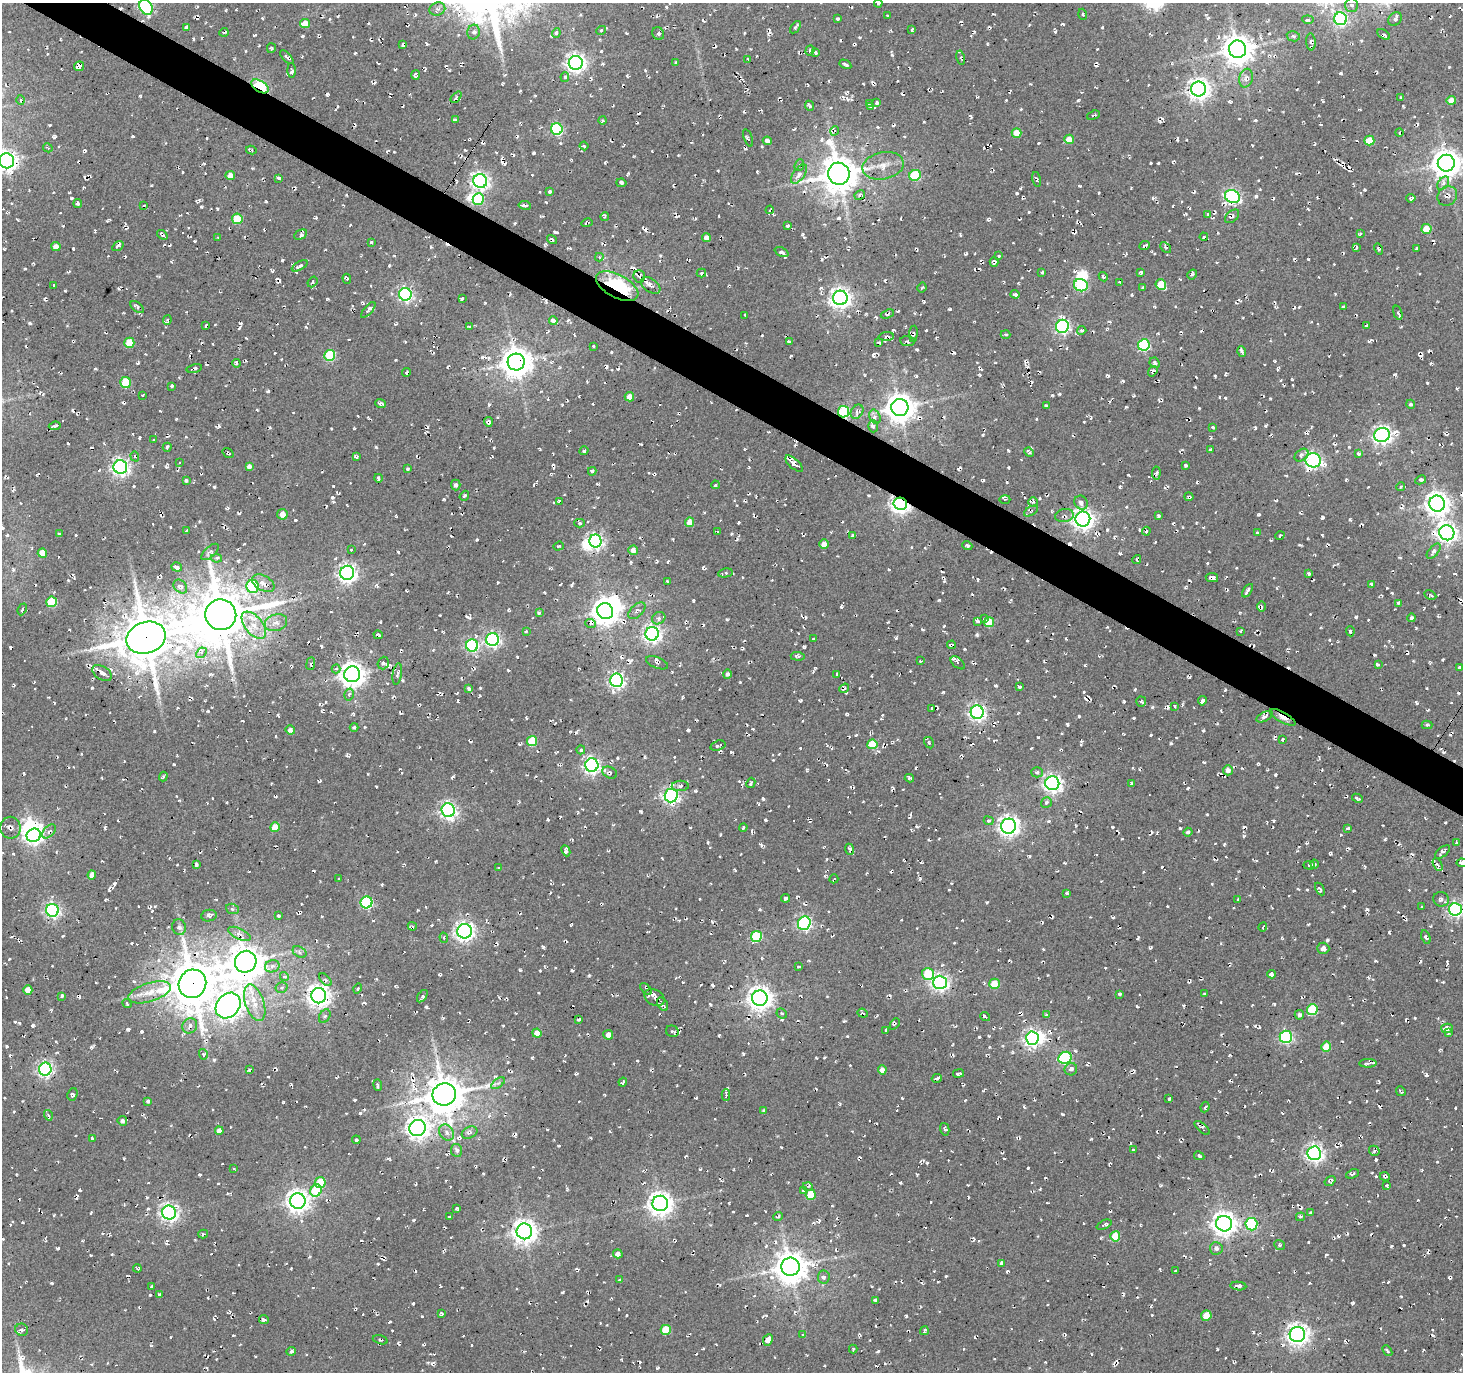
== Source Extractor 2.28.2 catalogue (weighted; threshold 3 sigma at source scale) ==
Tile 11 of 4 x 4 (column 3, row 3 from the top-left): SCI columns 2925-4385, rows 1561-2930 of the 5853 x 5930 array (HDU 1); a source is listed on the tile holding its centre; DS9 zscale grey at full resolution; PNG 1465 x 1374 px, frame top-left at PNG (2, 3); each listed source drawn as its Kron ellipse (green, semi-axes under 4 px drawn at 4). Shown black and unused: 3% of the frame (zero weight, under 2 of 3 exposures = <1% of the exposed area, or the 3 px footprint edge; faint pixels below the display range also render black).
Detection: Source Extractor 2.28.2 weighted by HDU 2 'WHT'; one run over the whole footprint, this tile lists its part. Background 0.0081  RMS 0.0091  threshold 0.0408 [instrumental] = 3 sigma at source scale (4.5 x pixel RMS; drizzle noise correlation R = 1.50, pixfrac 1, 0.0396/0.0396 arcsec/px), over >= 5 px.
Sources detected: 1402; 7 inside a brighter object's white glare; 62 cosmic-ray / hot-pixel residue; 2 long thin detections or spike segments (spike, bleed or trail) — neither listed nor drawn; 13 inside a brighter listed object's ellipse — not listed separately; of the other 1318, all 500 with FLUX_AUTO >= 1.53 (the completeness limit of this list) listed and drawn (818 fainter detections not listed), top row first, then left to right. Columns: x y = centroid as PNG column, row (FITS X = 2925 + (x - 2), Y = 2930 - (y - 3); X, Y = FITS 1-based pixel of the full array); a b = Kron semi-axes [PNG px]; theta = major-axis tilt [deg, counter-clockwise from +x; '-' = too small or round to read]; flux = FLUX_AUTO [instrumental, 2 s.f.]
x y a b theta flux
878 3 4 3 - 3.5
1351 5 7 6 - 3
146 7 8 6 -62 160
437 9 8 6 18 3.8
1083 14 6 3 -71 1.5
887 15 3 3 - 1.6
838 19 3 3 - 2.2
1340 19 6 6 - 160
1395 19 7 6 - 3.5
1308 20 5 3 - 1.9
305 23 5 4 - 13
187 27 4 4 - 3
795 27 7 3 54 1.9
912 29 4 3 - 1.9
601 30 5 4 - 1.7
224 32 4 2 - 2.3
474 32 7 6 - 3.2
556 33 5 4 - 2
658 33 6 5 - 2.5
1384 34 7 3 -31 1.9
1293 36 6 5 - 2.3
1311 42 8 4 -84 2.6
402 45 4 2 - 1.6
271 48 5 3 - 1.7
1237 49 8 8 - 1400
810 50 5 3 - 1.7
815 52 4 3 - 1.7
287 57 8 3 -44 3.1
961 58 7 4 -78 1.6
748 59 4 2 - 1.6
676 62 3 3 - 1.6
576 63 7 7 - 490
845 64 6 3 -29 2.9
79 66 5 4 - 3.5
291 71 7 4 -89 3.3
415 75 5 4 - 3.3
565 77 5 4 - 2.3
1246 78 9 6 76 4.9
260 86 10 5 -33 91
1199 89 7 7 - 600
456 97 6 4 48 1.9
1401 97 3 3 - 1.8
20 100 5 3 - 1.6
1451 100 4 4 - 9.1
877 102 4 3 - 1.9
869 103 4 3 - 2
809 106 5 3 - 2.8
870 107 3 3 - 1.8
1094 115 6 2 22 1.7
456 119 4 3 - 1.8
603 120 4 4 - 1.6
557 129 6 5 - 98
834 131 5 3 - 1.6
1017 133 5 4 - 13
1399 133 4 3 - 1.7
748 138 9 3 -69 1.6
1069 139 5 4 - 11
767 141 4 4 - 5.2
1369 141 5 5 - 21
584 146 4 3 - 1.6
48 148 5 3 - 1.6
251 150 5 3 - 1.9
7 161 7 7 - 530
1446 163 8 8 - 1200
799 165 6 4 69 2.1
883 166 21 13 12 13
799 174 11 5 54 6.4
839 174 11 10 - 2500
230 175 5 4 - 6.8
915 175 6 5 - 56
279 178 3 3 - 2
1036 179 7 3 -77 1.6
480 181 7 7 - 360
621 183 5 3 - 1.7
1443 183 7 5 54 3.3
550 191 4 3 - 2.4
860 195 5 4 - 2.3
1232 196 8 6 -24 200
1447 196 10 9 - 5.6
1411 198 4 4 - 2.7
478 199 6 5 - 50
78 204 4 4 - 1.9
144 205 4 2 - 1.7
525 205 6 4 -9 3.4
770 210 4 2 - 1.7
1208 214 4 4 - 1.5
1232 216 8 5 42 3.1
605 217 4 3 - 1.6
237 219 5 5 - 28
587 223 6 2 15 1.7
788 226 3 3 - 2.7
1426 229 5 5 - 17
1360 233 3 3 - 1.6
162 235 6 4 -39 3.7
301 235 7 4 28 2
218 237 3 2 - 1.5
706 237 4 4 - 5.1
1204 237 4 3 - 2
552 240 5 3 - 1.7
371 242 4 3 - 1.6
1145 245 5 3 - 2.3
118 246 6 3 35 3.1
56 247 4 4 - 7.5
1166 247 6 3 -43 2
1356 247 4 3 - 2
1378 249 6 4 -60 2
1416 249 4 3 - 1.6
782 252 7 4 -24 3.3
999 256 3 3 - 1.6
599 257 4 4 - 1.6
994 262 5 4 - 2.8
300 266 9 4 29 2.9
1042 272 3 3 - 2.2
1141 272 4 3 - 1.9
701 273 5 3 - 1.8
1192 274 5 3 - 1.9
639 276 6 5 - 2.9
1103 277 5 3 - 1.8
347 279 5 3 - 1.9
312 282 6 4 51 1.6
1119 282 3 2 - 1.7
1161 284 5 5 - 24
54 285 3 3 - 1.8
651 285 11 7 -36 3.9
1081 285 7 6 - 69
617 286 23 11 -28 85
922 288 5 3 - 1.8
1143 288 3 3 - 2.2
405 294 6 6 - 200
1015 294 4 4 - 3.8
840 298 7 7 - 540
462 299 3 3 - 2.1
137 307 8 4 -38 3.3
1343 307 4 3 - 2.6
368 310 10 4 49 3.2
1398 313 7 4 -72 2.1
887 314 7 4 21 2.3
745 315 3 3 - 1.7
167 320 5 3 - 1.6
553 321 4 3 - 5.6
1367 325 4 3 - 1.6
206 326 4 3 - 2.7
1062 326 6 6 - 190
469 327 4 3 - 1.8
1082 330 4 3 - 2.6
913 334 8 3 84 1.6
1006 334 5 4 - 1.6
886 336 8 4 4 2.4
907 341 7 5 -6 3.2
789 342 4 3 - 2.2
129 343 5 5 - 24
879 343 4 3 - 1.9
1144 345 6 6 - 94
593 346 3 3 - 1.7
1242 351 5 4 - 2.1
330 355 5 5 - 59
516 362 8 8 - 1600
236 363 4 3 - 1.8
1155 363 5 5 - 3.4
194 369 8 4 12 2.5
1153 371 6 4 54 2.4
407 372 4 3 - 3.2
126 383 5 5 - 35
172 386 4 3 - 1.7
142 395 3 2 - 1.6
629 397 5 4 - 5.7
380 404 5 3 - 3.9
1411 404 4 4 - 1.9
1046 406 4 3 - 1.7
900 407 8 8 - 1300
843 412 5 5 - 89
857 412 8 5 56 3.5
875 417 7 5 -64 3.3
488 422 5 4 - 3.8
55 426 6 3 6 2.5
873 426 6 4 -73 2.4
1213 427 4 3 - 1.7
1382 435 8 7 - 380
153 440 3 2 - 1.5
167 447 4 3 - 1.7
1211 449 4 3 - 1.7
584 451 4 3 - 2
1029 452 5 3 - 2.6
228 453 6 4 -36 1.7
1359 454 3 3 - 3.4
1302 455 8 5 39 2.6
135 456 5 4 - 2
357 457 4 3 - 2
1313 460 8 7 - 250
179 462 3 3 - 1.6
794 464 11 5 -42 4.4
1185 465 3 3 - 1.9
249 466 4 4 - 3.3
120 467 7 7 - 350
407 469 4 3 - 1.6
592 471 4 3 - 2.2
1156 473 6 4 84 2.5
378 478 4 3 - 3.2
186 480 3 3 - 1.6
1421 480 5 4 - 2.1
456 485 5 4 - 2.7
715 485 4 3 - 1.7
1401 486 4 3 - 1.6
464 496 5 4 - 2.4
1189 497 4 4 - 2.4
1005 499 5 3 - 1.6
559 501 4 3 - 2.4
1033 502 5 4 - 2
1081 503 7 6 - 3.4
900 504 7 6 - 450
1437 504 8 8 - 760
1031 511 8 3 32 1.7
282 514 5 5 - 6.7
1064 515 9 6 9 3.2
1159 516 3 3 - 1.6
1083 519 7 7 - 580
689 522 4 4 - 8.8
580 523 5 4 - 1.8
186 530 4 2 - 1.7
717 531 3 3 - 1.6
1146 531 4 4 - 1.6
1257 533 3 3 - 1.7
1447 533 8 7 - 460
59 534 3 3 - 2.2
852 536 4 4 - 1.8
1280 536 5 3 - 1.6
595 541 6 6 - 220
824 544 4 4 - 7.5
559 546 5 4 - 1.5
967 546 5 4 - 2.4
351 550 3 3 - 1.7
633 550 5 4 - 4.9
1434 551 9 5 50 3
210 552 11 5 42 2.8
42 553 5 4 - 15
216 558 5 4 - 1.6
1137 559 4 3 - 1.6
177 567 5 4 - 3.4
347 573 7 7 - 370
725 573 7 4 10 2.6
1309 574 3 3 - 2.1
1212 578 6 4 -12 3.6
667 581 3 3 - 1.7
263 583 12 7 -29 6.6
1372 584 3 3 - 2.1
253 586 6 6 - 69
180 587 8 6 -47 4.7
1247 591 7 3 55 3.8
1430 595 6 3 -27 1.6
51 602 5 5 - 40
1398 603 3 3 - 3.4
1262 607 5 4 - 2.1
22 609 6 3 65 1.6
605 611 8 8 - 980
637 611 10 6 44 3.7
539 613 3 3 - 1.9
221 615 15 15 - 4400
659 618 7 5 32 2.7
1412 618 4 4 - 2.1
984 619 3 3 - 1.5
977 622 4 3 - 1.7
989 622 5 5 - 24
276 623 11 8 18 6.1
591 624 5 3 - 1.8
254 625 16 9 -51 13
526 631 3 3 - 1.7
1240 631 3 3 - 1.6
1350 631 5 4 - 3.4
652 634 7 6 - 360
378 635 5 3 - 2.1
146 638 20 15 18 4300
813 639 3 3 - 2.5
493 640 6 6 - 210
472 645 6 6 - 140
951 645 4 2 - 1.8
201 653 6 4 43 2.7
798 656 7 3 -3 2.1
920 661 3 2 - 1.9
383 663 6 5 - 2.5
657 663 12 5 -21 3
958 663 8 5 -40 3.2
311 664 6 3 83 1.7
1379 665 4 3 - 8.9
1459 667 3 2 - 2
336 669 4 4 - 1.9
102 673 11 6 -33 4.4
352 674 8 8 - 860
397 674 11 4 80 2.6
727 674 5 4 - 2.7
837 674 3 2 - 2
616 680 6 6 - 280
1020 687 3 3 - 1.7
844 688 5 4 - 2.4
469 689 4 3 - 2.6
349 694 6 4 74 2.3
1202 701 5 4 - 3.6
1141 702 5 5 - 2.2
1174 706 3 3 - 1.9
932 708 4 3 - 2
977 712 6 6 - 330
1264 717 9 4 26 3.7
1283 717 14 5 -29 8.5
1427 725 5 4 - 2
354 727 4 4 - 1.6
290 730 5 4 - 4.8
1283 739 4 3 - 1.8
532 741 5 5 - 34
929 743 6 4 -60 2.1
872 744 5 5 - 28
718 745 8 5 17 2.1
581 750 4 4 - 2.1
592 765 6 6 - 300
1228 770 5 5 - 4.2
1037 772 6 5 - 2
610 773 8 5 -27 2.7
163 777 5 3 - 2
909 778 4 3 - 1.6
751 783 5 3 - 1.8
1052 783 7 7 - 390
1132 784 3 3 - 1.9
680 786 8 5 2 2.8
671 796 7 6 - 290
1357 798 6 3 -27 2.5
1046 802 5 5 - 2.2
448 810 7 6 - 310
989 821 5 4 - 1.6
1009 826 7 7 - 530
275 827 5 5 - 18
743 827 4 3 - 1.6
10 828 11 10 - 5.1
1348 828 4 2 - 1.8
49 831 8 5 48 2.9
1188 832 4 3 - 1.8
34 835 7 6 - 320
1456 843 3 3 - 2
850 849 5 3 - 3.1
566 851 6 3 -64 4.4
1442 852 9 4 41 2.8
1462 863 5 4 - 4.5
196 864 4 3 - 2.3
1315 864 4 4 - 1.6
1309 865 6 3 -7 1.8
1438 865 7 4 -60 2.7
498 868 3 3 - 1.7
92 875 4 4 - 5.9
339 879 3 3 - 3.5
834 879 4 2 - 2.1
1320 889 7 3 -61 2.6
1067 893 3 2 - 1.6
785 898 4 3 - 2
1237 899 3 3 - 1.9
1441 899 8 7 - 3.9
366 902 6 6 - 120
1422 907 3 3 - 2
232 909 6 5 - 1.7
1455 909 6 6 - 260
52 910 6 6 - 240
209 916 8 6 7 2.5
278 916 4 3 - 1.6
804 923 7 6 - 210
412 926 5 4 - 1.7
179 927 8 7 - 3.1
1263 927 4 3 - 2
464 931 7 7 - 430
239 934 12 5 -25 4.3
756 936 5 5 - 54
1426 937 7 3 -67 1.6
444 938 5 4 - 2
1323 948 6 5 - 4.2
300 952 7 5 -29 2.6
246 962 11 10 - 2100
272 966 7 6 - 3.9
799 967 4 3 - 2.5
928 974 6 5 - 45
1271 974 4 4 - 5.5
284 977 4 4 - 2.8
325 980 8 4 -49 2.6
940 982 7 6 - 330
192 984 14 13 - 3600
994 984 5 5 - 20
282 987 6 5 - 2.2
358 988 5 4 - 2
646 989 7 4 -47 1.9
28 990 4 4 - 9
149 992 22 9 18 14
1119 994 3 3 - 1.6
1204 994 3 3 - 1.7
62 996 3 3 - 1.7
319 996 7 7 - 650
422 996 7 4 54 1.5
655 997 10 7 -27 6.8
760 998 8 7 - 810
127 1003 5 3 - 1.6
255 1003 19 9 -71 15
663 1004 7 4 -58 2.1
228 1005 14 11 49 870
1312 1009 5 5 - 45
782 1013 5 4 - 1.6
863 1013 5 4 - 2.1
1046 1015 4 4 - 1.7
1299 1015 5 4 - 2.2
325 1016 7 5 59 2
985 1016 5 3 - 1.9
578 1019 4 2 - 1.5
895 1024 6 4 49 1.6
190 1026 8 7 - 3.9
1447 1028 5 4 - 8
886 1030 3 3 - 1.7
672 1031 6 5 - 2.1
537 1033 4 4 - 10
1448 1033 4 3 - 1.8
608 1035 5 4 - 4.2
1286 1037 6 6 - 160
1032 1038 6 6 - 330
1326 1047 5 5 - 13
203 1054 5 4 - 1.6
1065 1058 7 6 - 130
1368 1063 8 2 0 1.7
45 1069 6 6 - 270
1071 1069 6 6 - 3.7
249 1070 4 3 - 3.5
882 1070 4 4 - 6.2
959 1073 5 3 - 2.7
937 1078 5 3 - 3.4
623 1082 4 3 - 1.7
498 1083 8 4 36 2.3
378 1085 6 3 -82 1.9
1401 1091 5 3 - 1.8
72 1094 6 5 - 2.2
444 1094 12 11 - 2600
726 1095 6 4 89 2.7
1169 1099 3 3 - 1.9
148 1101 4 3 - 2.3
1205 1107 5 3 - 1.9
764 1111 3 3 - 2
48 1115 5 3 - 1.6
122 1121 5 4 - 2.9
418 1128 8 8 - 660
1202 1128 9 4 -41 2
945 1129 6 4 -75 2.2
219 1131 4 4 - 6
447 1132 9 6 -49 4.4
470 1133 8 5 24 3.4
92 1138 3 3 - 1.8
356 1140 4 3 - 2.6
457 1150 6 5 - 3.3
1133 1150 3 3 - 2
1374 1151 5 5 - 2.2
1314 1153 7 7 - 370
1199 1156 5 4 - 2.2
234 1169 3 3 - 1.6
1352 1174 6 3 24 2.1
1385 1177 5 3 - 1.7
1330 1181 6 4 34 2.3
320 1183 5 5 - 31
808 1186 5 3 - 1.7
1387 1186 4 3 - 1.7
316 1190 6 5 - 29
803 1190 4 3 - 2.5
811 1195 5 5 - 27
298 1201 8 7 - 670
660 1203 8 7 - 770
457 1209 4 4 - 2.2
169 1213 7 7 - 390
1310 1213 3 3 - 1.5
449 1217 4 3 - 1.8
778 1217 5 4 - 2
1300 1217 4 3 - 1.5
1224 1224 8 8 - 780
1251 1224 6 6 - 85
1104 1225 8 3 24 2.2
524 1231 8 8 - 780
203 1234 5 3 - 1.7
1115 1236 5 5 - 28
1279 1245 5 4 - 1.7
1216 1248 6 6 - 2.8
618 1254 5 4 - 3.8
1002 1263 4 4 - 2.8
790 1267 9 9 - 1800
137 1268 4 3 - 1.8
1176 1271 4 3 - 1.8
824 1277 6 6 - 3
619 1280 3 3 - 2
152 1286 3 3 - 1.5
1238 1286 8 4 -6 3.3
160 1294 3 3 - 1.7
876 1300 4 3 - 1.8
441 1313 4 3 - 2.3
1206 1316 5 5 - 14
264 1319 5 4 - 2.3
22 1330 6 6 - 3.9
666 1330 5 5 - 24
924 1331 4 3 - 1.9
1297 1334 7 7 - 600
803 1335 4 3 - 1.7
380 1340 8 4 -14 1.8
768 1340 6 4 64 7
853 1349 4 3 - 1.8
291 1351 4 3 - 2
1387 1351 6 3 -50 1.6
Overlapping masked pixels (flux is a lower limit): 9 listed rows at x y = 260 86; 480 181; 617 286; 516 362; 843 412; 900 504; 146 638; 1283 717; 192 984
Isophote crosses this tile's border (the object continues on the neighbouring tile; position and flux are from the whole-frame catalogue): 6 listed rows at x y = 878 3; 146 7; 7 161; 1446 163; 1462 863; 1455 909
Unlisted compact peaks at least as high as the median listed source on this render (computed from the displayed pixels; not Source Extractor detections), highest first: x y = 1353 1303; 1059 394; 1274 1004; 1217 1349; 1417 703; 1415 1018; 727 619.